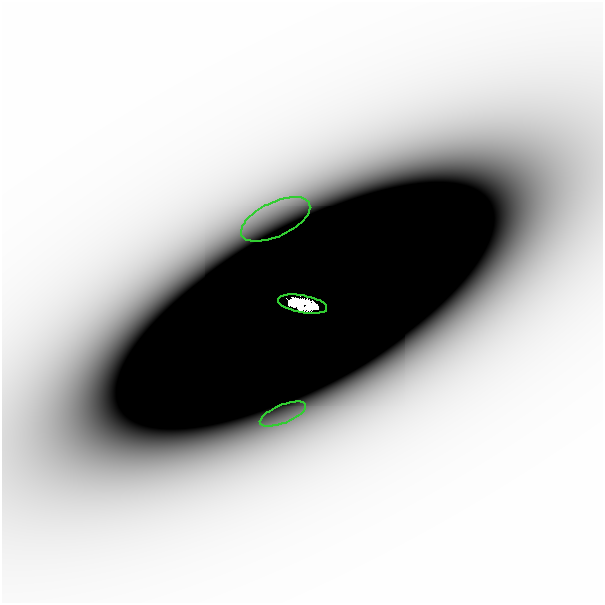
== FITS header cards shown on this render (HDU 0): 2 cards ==
NAXIS1  =                  601
NAXIS2  =                  601

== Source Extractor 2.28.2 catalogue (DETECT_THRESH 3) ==
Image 601 x 601 px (HDU 0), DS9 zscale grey, 1 PNG px = 1 image px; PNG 605 x 605 px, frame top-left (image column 1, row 601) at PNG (2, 2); each listed source drawn as its Kron ellipse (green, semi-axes under 4 px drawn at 4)
Background -4.85e-08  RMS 2.6e-08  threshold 7.67e-08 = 3 sigma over >= 5 px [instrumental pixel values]
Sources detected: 3; all 3 listed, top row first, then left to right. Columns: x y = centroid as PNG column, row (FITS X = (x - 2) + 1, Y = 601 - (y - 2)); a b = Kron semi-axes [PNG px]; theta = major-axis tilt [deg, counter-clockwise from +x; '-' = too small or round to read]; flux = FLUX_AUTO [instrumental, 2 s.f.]
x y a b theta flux
276 219 37 17 25 9.6e-05
303 304 25 8 -10 4.1e+00
283 414 24 9 22 4.1e-05